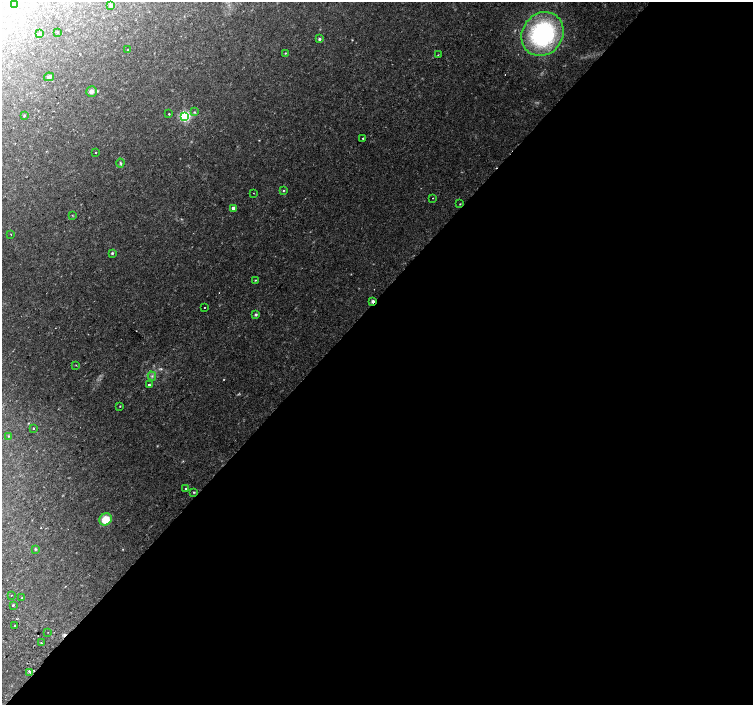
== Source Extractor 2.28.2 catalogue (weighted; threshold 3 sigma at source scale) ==
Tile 12 of 4 x 4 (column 4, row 3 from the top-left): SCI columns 4539-6039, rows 1676-3080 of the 6068 x 6094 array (HDU 1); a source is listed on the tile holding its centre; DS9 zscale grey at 2 x 2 block average (1 PNG px = mean of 2 x 2 image px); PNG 755 x 707 px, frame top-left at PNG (2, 2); each listed source drawn as its Kron ellipse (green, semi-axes under 4 px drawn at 4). Shown black and unused: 57% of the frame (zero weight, under 2 of 3 exposures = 2% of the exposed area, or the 3 px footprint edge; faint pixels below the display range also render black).
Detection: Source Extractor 2.28.2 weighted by HDU 2 'WHT'; one run over the whole footprint, this tile lists its part. Background 0.0435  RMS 0.0044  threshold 0.0197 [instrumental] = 3 sigma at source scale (4.5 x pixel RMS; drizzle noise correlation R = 1.50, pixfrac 1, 0.0396/0.0396 arcsec/px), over >= 5 px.
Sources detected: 54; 6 cosmic-ray / hot-pixel residue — neither listed nor drawn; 1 coinciding with a brighter row at this scale — not listed separately; the other 47 listed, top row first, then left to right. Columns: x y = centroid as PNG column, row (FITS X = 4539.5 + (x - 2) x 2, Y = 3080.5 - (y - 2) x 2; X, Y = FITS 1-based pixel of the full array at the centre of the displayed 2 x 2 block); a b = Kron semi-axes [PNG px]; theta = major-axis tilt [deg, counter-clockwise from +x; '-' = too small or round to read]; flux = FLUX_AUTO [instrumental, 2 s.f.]
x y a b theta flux
15 3 3 2 - 0.65
110 6 4 3 - 1.6
57 32 2 2 - 0.43
40 34 4 2 - 0.76
543 34 23 20 53 140
319 39 4 3 - 1.6
128 50 2 2 - 0.44
285 53 3 2 - 0.6
438 55 2 2 - 0.88
49 77 5 4 - 2
91 91 5 5 - 3.3
194 112 4 3 - 0.9
169 114 2 2 - 1.3
24 116 3 2 - 0.71
184 116 3 3 - 140
363 138 2 2 - 1.3
96 153 2 2 - 0.5
120 163 4 3 - 1.1
283 190 3 2 - 0.66
253 193 2 2 - 0.39
433 198 2 2 - 0.55
460 204 3 2 - 0.51
233 208 2 2 - 4.3
72 215 3 2 - 0.52
11 234 2 2 - 0.47
112 253 3 3 - 1.5
255 280 2 2 - 0.57
372 301 3 2 - 2.2
205 307 2 2 - 0.74
256 315 3 3 - 1.6
76 365 2 2 - 0.62
152 376 4 3 - 1.6
149 385 2 2 - 2
120 406 2 2 - 0.5
33 428 2 2 - 1.5
9 436 3 2 - 0.57
185 489 2 2 - 2.3
194 492 3 2 - 0.71
106 519 6 5 - 15
35 549 3 3 - 0.89
11 595 2 2 - 1.8
22 598 2 2 - 0.69
13 605 2 2 - 2.6
15 626 2 2 - 2
48 632 2 2 - 0.63
41 643 2 2 - 0.58
30 672 2 2 - 1.4
Overlapping masked pixels (flux is a lower limit): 1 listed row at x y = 372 301
Isophote crosses this tile's border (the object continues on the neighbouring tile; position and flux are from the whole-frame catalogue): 1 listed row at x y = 110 6
Diffuse or blended objects may show on this block-average render without a row.